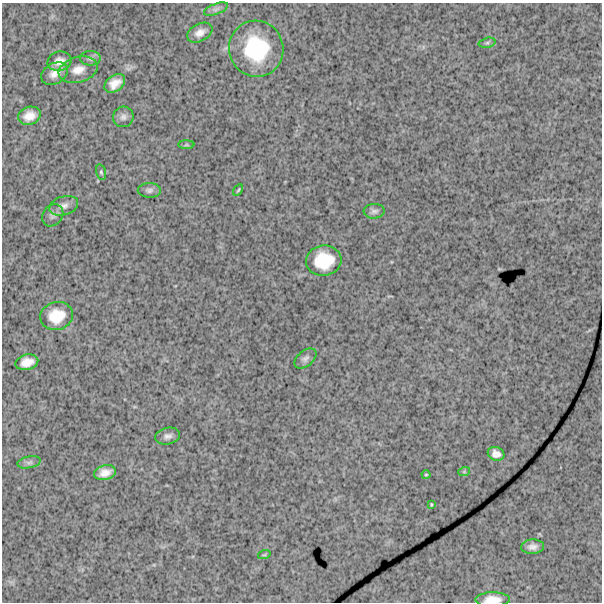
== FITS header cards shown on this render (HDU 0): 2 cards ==
NAXIS1  =                  600
NAXIS2  =                  600

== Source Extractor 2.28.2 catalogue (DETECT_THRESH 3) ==
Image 600 x 600 px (HDU 0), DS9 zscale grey, 1 PNG px = 1 image px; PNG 604 x 604 px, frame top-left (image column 1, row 600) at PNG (2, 3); each listed source drawn as its Kron ellipse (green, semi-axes under 4 px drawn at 4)
Background 1720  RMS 240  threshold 710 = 3 sigma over >= 5 px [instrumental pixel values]
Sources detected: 32; all 32 listed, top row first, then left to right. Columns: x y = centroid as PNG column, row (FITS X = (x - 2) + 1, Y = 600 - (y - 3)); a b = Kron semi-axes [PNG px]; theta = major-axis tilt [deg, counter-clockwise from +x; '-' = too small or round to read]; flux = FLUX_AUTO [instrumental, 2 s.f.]
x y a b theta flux
216 9 12 5 21 6.0e+04
200 33 13 8 28 1.3e+05
487 43 8 5 13 3.0e+04
256 49 28 27 - 1.2e+06
90 58 10 7 1 5.5e+04
59 61 12 9 16 1.3e+05
78 70 20 12 16 2.0e+05
55 73 14 10 29 1.4e+05
115 83 11 7 35 1.7e+05
29 116 11 8 20 1.7e+05
123 117 10 10 - 7.1e+04
186 145 8 4 1 2.6e+04
101 172 8 4 -74 2.8e+04
149 190 11 7 -1 5.7e+04
238 190 6 3 58 1.9e+04
64 206 15 9 17 1.1e+05
374 211 10 7 3 5.6e+04
53 215 12 9 50 7.7e+04
324 261 17 15 7 5.5e+05
56 316 16 14 14 3.7e+05
305 358 13 7 40 6.9e+04
27 362 11 7 14 1.7e+05
168 436 12 8 11 7.8e+04
496 454 8 6 -21 9.3e+04
29 462 12 6 11 5.4e+04
464 472 6 4 18 1.8e+04
105 473 11 7 15 1.4e+05
426 475 4 4 - 1.6e+04
431 505 3 2 - 1.4e+04
532 547 11 7 3 9.4e+04
264 555 6 4 18 2.0e+04
492 599 17 7 1 1.9e+05
At the frame edge (FLAGS 8, measured only in part): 1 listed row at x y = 492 599